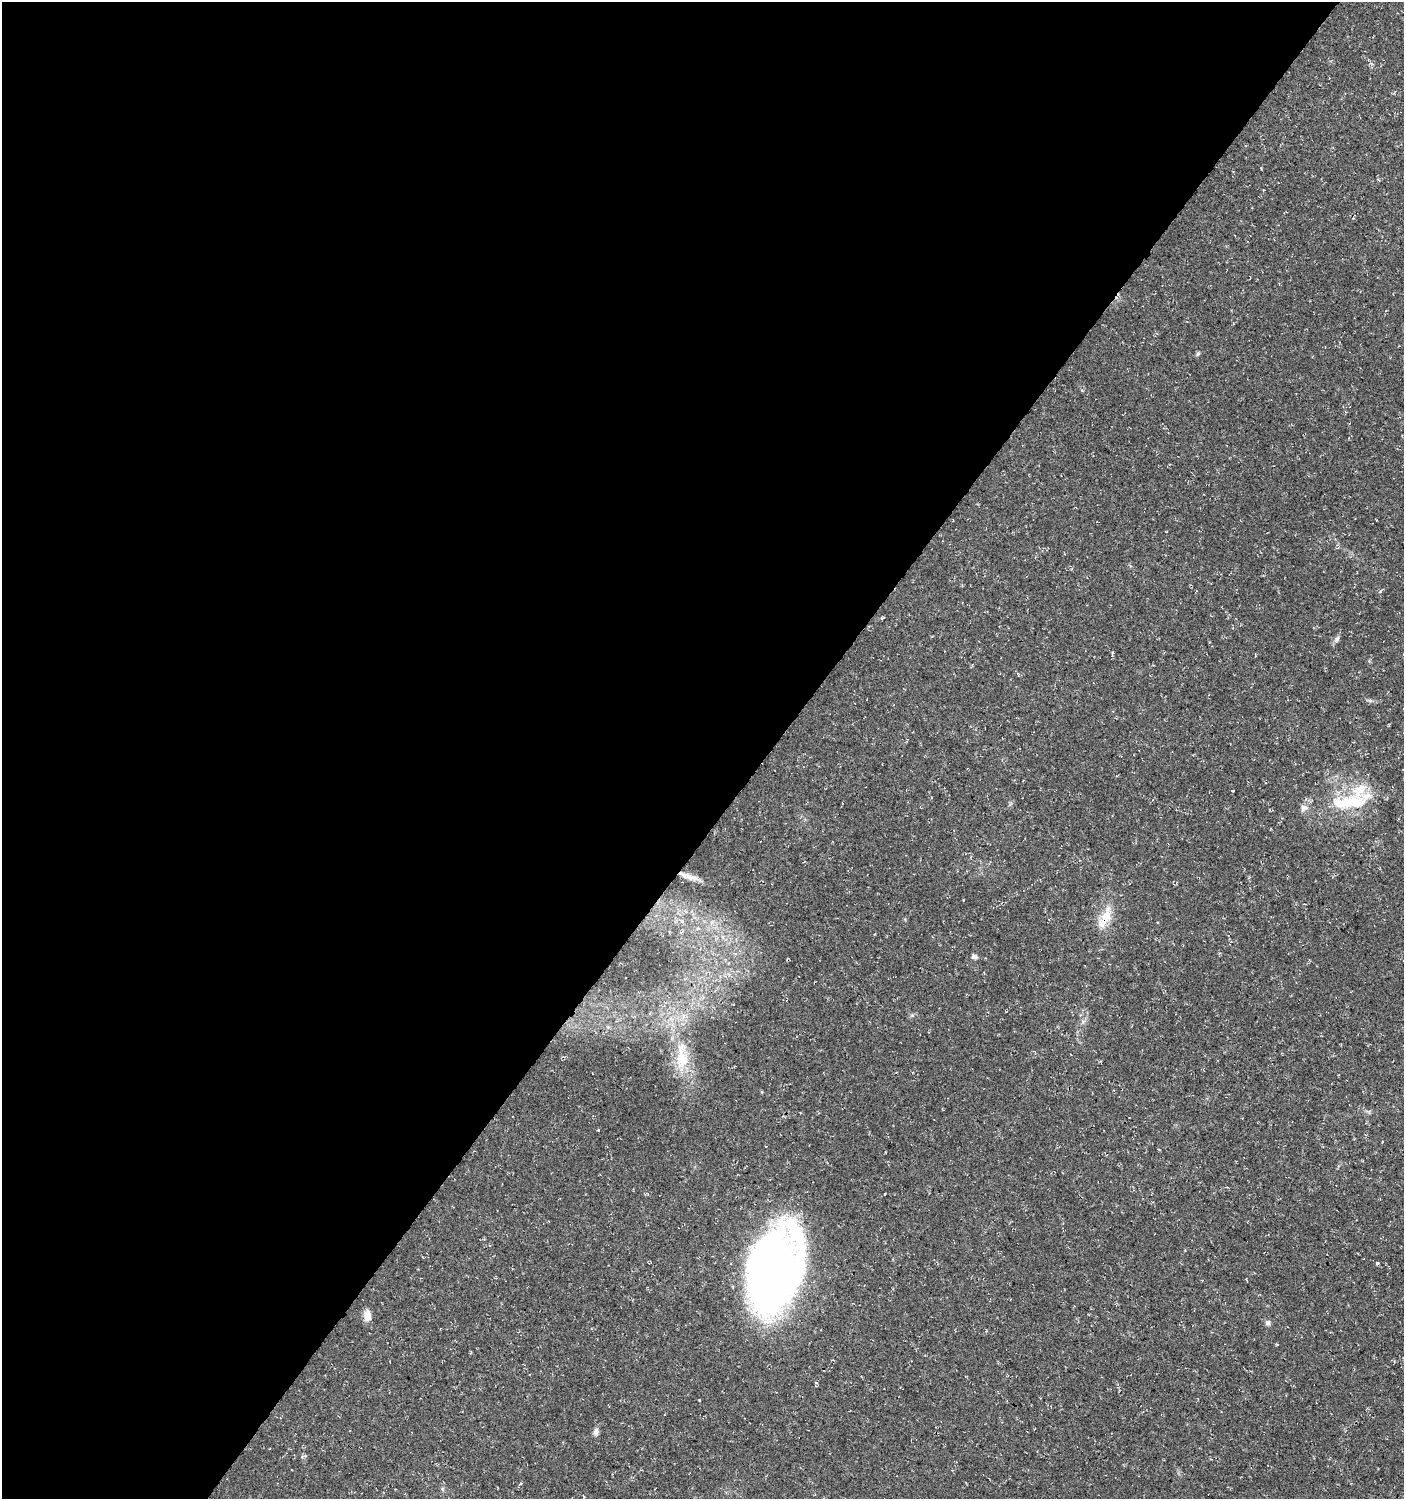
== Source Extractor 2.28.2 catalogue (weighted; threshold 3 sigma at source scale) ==
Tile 5 of 4 x 4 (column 1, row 2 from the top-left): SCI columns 241-1642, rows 2997-4493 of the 6029 x 6004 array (HDU 1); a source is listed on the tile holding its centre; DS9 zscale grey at full resolution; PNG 1406 x 1501 px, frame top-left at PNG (2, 2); no overlay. Shown black and unused: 55% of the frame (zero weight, under 3 of 4 exposures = <1% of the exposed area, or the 3 px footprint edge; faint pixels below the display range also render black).
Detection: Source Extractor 2.28.2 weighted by HDU 2 'WHT'; one run over the whole footprint, this tile lists its part. Background 0.0176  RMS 0.0035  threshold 0.0156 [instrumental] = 3 sigma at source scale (4.5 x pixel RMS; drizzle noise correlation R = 1.50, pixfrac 1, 0.0396/0.0396 arcsec/px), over >= 5 px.
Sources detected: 16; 2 inside a brighter listed object's ellipse — not listed separately; the other 14 listed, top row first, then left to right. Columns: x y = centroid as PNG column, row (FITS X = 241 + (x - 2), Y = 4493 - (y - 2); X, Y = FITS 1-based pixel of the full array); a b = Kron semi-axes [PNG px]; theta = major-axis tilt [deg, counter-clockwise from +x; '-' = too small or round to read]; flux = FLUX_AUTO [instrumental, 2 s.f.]
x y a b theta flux
1198 354 6 5 - 0.54
1337 638 9 5 63 0.92
1112 653 3 3 - 0.9
1349 802 57 17 3 19
690 877 22 7 -20 2.6
1106 917 28 11 69 6.6
974 957 7 6 - 1.1
682 1058 32 16 -88 11
884 1194 2 2 - 0.27
1377 1263 3 3 - 1.1
774 1270 71 43 78 270
367 1315 13 8 89 2.9
1268 1323 8 7 - 0.97
596 1432 9 7 81 1.3
Overlapping masked pixels (flux is a lower limit): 2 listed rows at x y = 1106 917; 774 1270